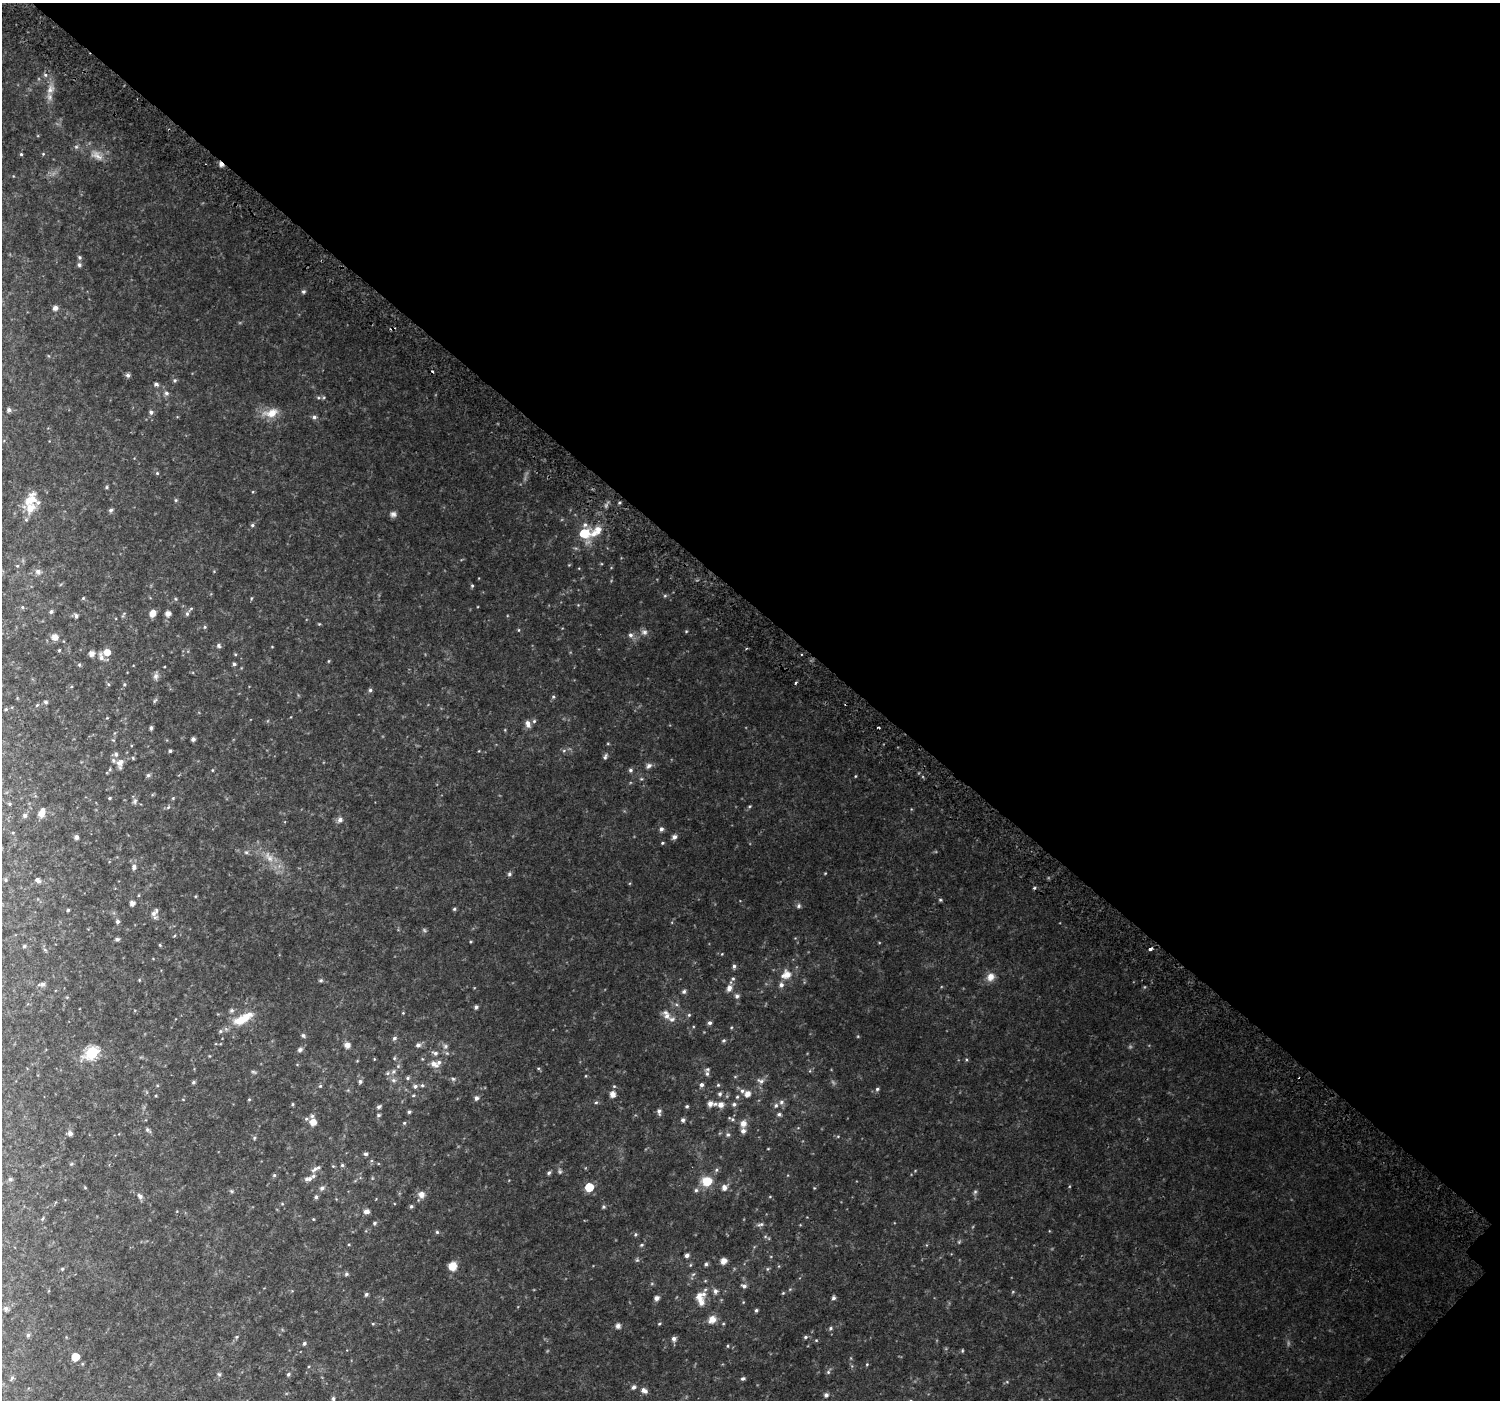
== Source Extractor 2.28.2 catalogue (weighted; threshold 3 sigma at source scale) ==
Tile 8 of 4 x 4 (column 4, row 2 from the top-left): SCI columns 4543-6040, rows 3094-4491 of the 6103 x 6117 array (HDU 1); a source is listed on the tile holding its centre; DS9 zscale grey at full resolution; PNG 1502 x 1402 px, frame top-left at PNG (2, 3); no overlay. Shown black and unused: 44% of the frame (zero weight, under 2 of 3 exposures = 3% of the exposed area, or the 3 px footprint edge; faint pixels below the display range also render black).
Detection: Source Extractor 2.28.2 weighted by HDU 2 'WHT'; one run over the whole footprint, this tile lists its part. Background 0.0531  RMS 0.0087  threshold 0.0389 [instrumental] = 3 sigma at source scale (4.5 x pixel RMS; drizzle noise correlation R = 1.50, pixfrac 1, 0.0396/0.0396 arcsec/px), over >= 5 px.
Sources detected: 279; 3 too faint to see at this stretch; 4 cosmic-ray / hot-pixel residue — not listed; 15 inside a brighter listed object's ellipse — not listed separately; the other 257 listed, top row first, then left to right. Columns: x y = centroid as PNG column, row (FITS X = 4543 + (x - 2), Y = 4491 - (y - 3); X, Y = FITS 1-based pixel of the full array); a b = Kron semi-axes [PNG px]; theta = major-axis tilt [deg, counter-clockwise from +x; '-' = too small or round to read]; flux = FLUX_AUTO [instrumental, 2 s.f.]
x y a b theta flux
45 75 6 5 - 1.5
50 89 13 9 60 5.3
76 147 6 5 - 1.4
21 154 4 4 - 0.96
43 154 4 3 - 0.72
97 155 17 9 -33 6.6
79 257 6 5 - 1.4
79 265 5 5 - 1.8
303 292 5 5 - 1.4
55 308 6 5 - 2.7
128 375 5 5 - 2.2
174 380 6 5 - 1.3
156 384 5 5 - 2
166 393 6 5 - 1.8
9 410 5 5 - 2.1
151 412 6 5 - 1.8
271 413 21 11 11 11
314 417 6 5 - 1.8
157 473 5 4 - 0.92
107 487 6 4 90 0.85
31 499 20 13 54 14
176 500 5 5 - 1
111 510 5 5 - 1.8
393 514 8 7 - 2.5
252 525 5 5 - 1.2
585 525 6 6 - 2.3
598 529 11 10 - 5.9
584 533 10 8 3 21
17 566 5 3 - 0.62
38 572 8 7 - 2.8
472 586 5 4 - 0.98
665 596 5 5 - 1.1
83 598 5 4 - 0.89
251 598 5 3 - 0.78
22 607 5 4 - 0.88
191 608 6 3 21 0.95
51 612 5 4 - 1.6
153 613 7 5 69 6.6
168 614 5 5 - 4.3
187 614 7 5 90 1.6
123 615 10 2 59 0.87
76 616 6 5 - 1.8
205 627 5 4 - 0.93
519 630 5 3 - 0.71
686 631 5 4 - 0.71
644 632 10 7 -6 2.9
630 635 7 6 - 2.4
55 637 8 8 - 4.3
219 646 6 6 - 1.7
59 650 4 4 - 0.78
107 652 6 6 - 7.6
92 654 5 5 - 4.8
101 657 12 6 -74 3.4
329 661 5 3 - 0.68
234 664 4 4 - 1.4
79 665 5 4 - 0.96
156 676 9 7 87 2.6
796 683 3 3 - 2.1
108 684 5 3 - 0.86
124 684 5 3 - 0.86
370 690 5 5 - 1.5
553 697 5 4 - 1
155 700 8 3 48 1
45 702 6 4 -2 1.3
37 705 5 3 - 0.75
6 709 4 4 - 0.85
534 721 5 5 - 1.3
528 724 10 6 -71 3.6
151 728 4 4 - 1.7
193 739 4 4 - 2.2
170 751 3 3 - 1.3
605 757 8 5 65 1.7
120 763 11 9 84 5.5
649 766 8 7 - 2.5
110 769 5 3 - 0.87
212 770 5 3 - 0.63
630 770 5 5 - 1.6
148 775 6 5 - 1.4
855 776 5 3 - 0.62
641 779 5 3 - 0.81
110 798 4 3 - 0.89
173 798 5 3 - 0.79
135 801 9 6 68 2
9 804 5 3 - 0.78
168 807 6 4 44 1.1
41 814 9 9 - 4.4
25 815 6 6 - 1.7
340 820 8 6 48 2.7
661 829 6 5 - 2
76 837 6 5 - 1.9
674 837 6 5 - 2.9
662 843 5 4 - 0.91
246 852 6 5 - 1.3
269 857 17 8 -58 7.6
134 867 7 6 - 2.4
509 874 6 5 - 1.5
5 880 4 4 - 0.97
38 880 7 5 -39 2.4
139 895 5 3 - 0.64
940 900 5 4 - 0.95
132 903 5 4 - 3.6
799 906 7 6 - 1.7
454 909 4 4 - 1.1
68 910 4 4 - 0.93
154 912 14 6 50 3.1
117 921 5 5 - 1.8
117 939 5 4 - 1.7
160 945 4 4 - 0.78
24 946 4 4 - 1.2
1150 949 3 3 - 4.6
722 954 3 3 - 0.55
734 966 6 5 - 1.7
786 975 12 10 24 9
991 977 11 10 - 5.7
733 979 5 5 - 1.2
321 980 7 4 6 1.1
42 984 7 5 6 2.7
781 985 7 6 - 2.8
729 988 9 6 69 4.1
684 991 6 5 - 1.6
737 996 6 6 - 2.1
476 1007 5 4 - 1.7
232 1010 6 6 - 1.6
403 1013 4 4 - 0.58
666 1015 14 8 -63 5.4
689 1015 5 4 - 1
243 1019 31 11 28 19
710 1023 5 5 - 1.9
303 1035 6 5 - 1.3
394 1038 6 5 - 1.7
724 1040 5 5 - 1.2
347 1045 7 7 - 3.4
418 1045 6 6 - 2.5
445 1046 7 6 - 2.1
300 1049 7 5 24 1.8
92 1053 7 6 - 94
435 1053 8 6 -19 2.5
434 1064 12 7 -26 5.4
393 1071 7 6 - 2
253 1072 8 4 -26 1.2
707 1074 8 6 -89 2.2
408 1078 6 4 47 1.3
453 1079 6 5 - 1.3
393 1080 7 6 - 2
360 1081 7 5 88 1.6
760 1081 11 7 -18 2.7
193 1082 5 4 - 1.3
422 1085 5 4 - 1.3
702 1085 6 5 - 1.8
718 1085 5 5 - 0.96
320 1086 5 5 - 0.95
415 1086 6 6 - 2.1
877 1089 5 5 - 1.3
742 1091 7 6 - 2.6
612 1094 6 5 - 5.3
720 1094 6 5 - 1.6
747 1094 6 6 - 4.8
413 1095 5 4 - 0.85
156 1096 4 3 - 0.67
737 1097 5 4 - 0.94
476 1098 6 5 - 2.4
249 1099 4 4 - 0.78
596 1102 5 4 - 1
781 1102 7 6 - 2.3
292 1104 5 3 - 0.76
710 1104 6 6 - 4
734 1104 6 5 - 1.8
721 1105 7 7 - 4.4
687 1106 4 4 - 1.1
379 1107 6 5 - 1.6
659 1111 7 4 -82 2.3
409 1112 4 4 - 1.3
779 1114 5 5 - 1.5
378 1115 5 4 - 1.2
683 1120 5 5 - 1.7
313 1122 9 8 - 6.2
404 1123 5 4 - 0.88
743 1124 10 8 71 4.6
148 1130 9 5 -41 1.6
70 1133 6 6 - 2.4
728 1134 6 5 - 1.4
838 1136 5 3 - 0.72
254 1138 5 4 - 1
365 1154 6 4 -1 1.5
71 1164 5 4 - 0.94
342 1165 5 5 - 1.1
333 1166 4 4 - 0.69
315 1169 12 5 36 2.9
560 1172 7 5 -89 1.4
549 1173 6 4 49 1.3
274 1175 5 5 - 1.1
10 1179 6 5 - 1.2
308 1179 10 6 14 3.1
707 1181 9 8 - 17
85 1187 5 3 - 0.66
589 1187 6 5 - 24
322 1188 7 5 37 2.3
724 1188 7 6 - 3.6
696 1190 6 5 - 1.4
231 1191 5 5 - 1.1
975 1192 6 5 - 1.3
421 1194 8 8 - 4.6
140 1196 8 5 -41 2.7
316 1197 5 4 - 1.4
282 1204 5 3 - 0.76
411 1206 5 5 - 1.3
603 1207 5 5 - 1.1
367 1211 6 5 - 3.3
43 1218 7 3 71 0.94
313 1219 4 3 - 0.56
374 1223 5 4 - 1.3
761 1224 11 5 10 1.9
437 1232 5 4 - 1.2
635 1234 5 4 - 1.1
641 1245 5 4 - 0.95
687 1255 4 4 - 2.6
724 1261 6 5 - 5.4
706 1264 5 4 - 1.5
690 1265 5 3 - 0.75
452 1266 8 8 - 10
62 1269 4 4 - 0.97
767 1269 6 3 71 0.92
346 1274 5 5 - 1.4
693 1274 6 4 19 1.2
744 1286 7 5 -22 2.2
715 1291 7 6 - 2.6
783 1293 5 4 - 0.72
366 1294 5 5 - 1.5
699 1295 14 8 21 6.7
656 1298 5 5 - 3.4
833 1298 5 5 - 1.6
6 1308 6 6 - 1.8
756 1310 4 4 - 1.2
712 1319 9 8 - 6.6
373 1324 5 3 - 0.73
659 1324 4 4 - 0.82
618 1326 7 6 - 2.3
830 1328 5 4 - 1.2
28 1335 5 5 - 1.4
236 1337 6 4 70 1
805 1337 6 4 16 1.2
674 1339 6 6 - 2.6
816 1340 5 3 - 0.7
304 1343 5 5 - 1.5
728 1346 4 3 - 0.72
962 1351 5 3 - 0.74
75 1357 5 5 - 17
867 1364 5 3 - 0.74
828 1372 6 5 - 1.3
219 1374 6 5 - 1.4
288 1374 5 4 - 1.4
12 1378 7 4 46 1.1
743 1379 6 5 - 1.3
633 1387 5 4 - 2.3
644 1390 8 6 -34 3.3
826 1395 6 5 - 1.9
333 1399 5 4 - 1.3